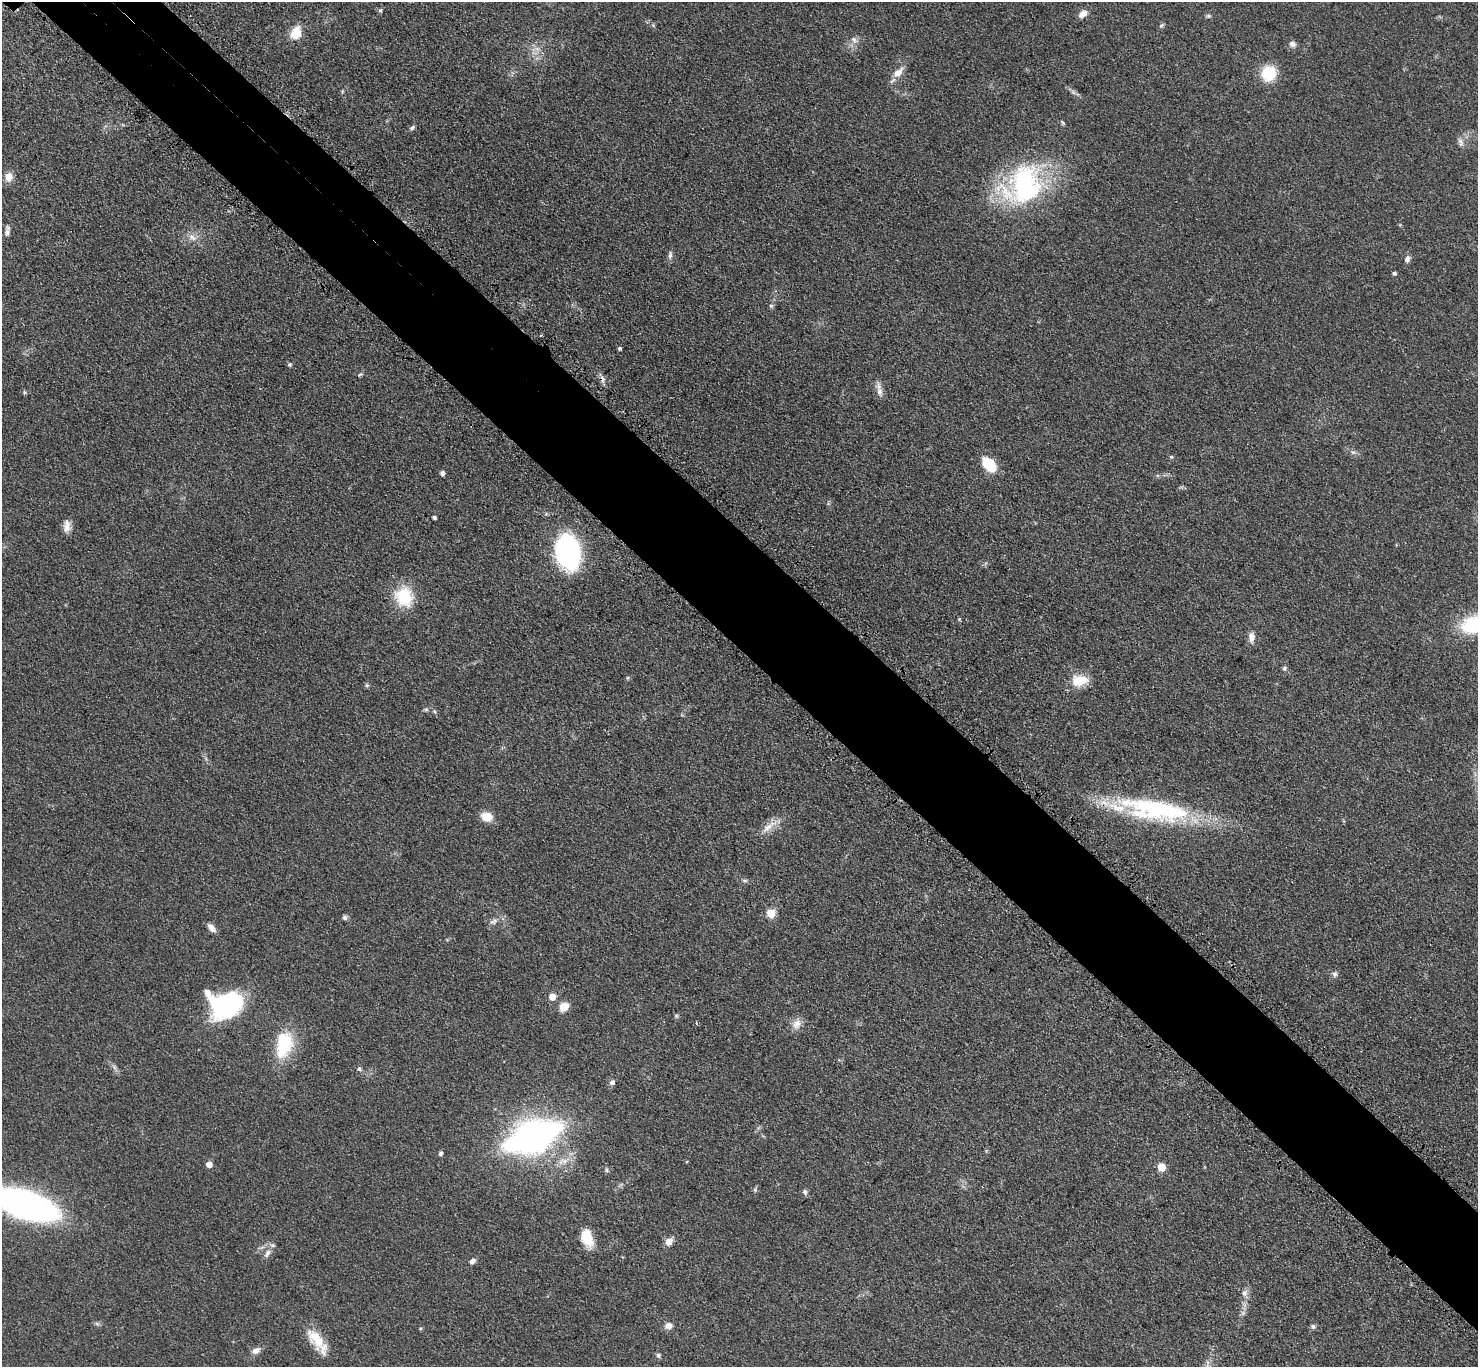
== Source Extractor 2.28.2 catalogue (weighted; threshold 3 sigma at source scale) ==
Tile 6 of 4 x 4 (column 2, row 2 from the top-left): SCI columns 1587-3062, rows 2992-4356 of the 6123 x 6123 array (HDU 1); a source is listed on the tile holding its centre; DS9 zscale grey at full resolution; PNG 1480 x 1369 px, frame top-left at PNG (2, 2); no overlay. Shown black and unused: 8% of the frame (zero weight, under 3 of 4 exposures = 8% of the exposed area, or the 3 px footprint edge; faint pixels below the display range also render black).
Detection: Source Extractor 2.28.2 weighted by HDU 2 'WHT'; one run over the whole footprint, this tile lists its part. Background 0.122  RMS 0.0078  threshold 0.0352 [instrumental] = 3 sigma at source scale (4.5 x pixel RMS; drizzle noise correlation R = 1.50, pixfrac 1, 0.05/0.05 arcsec/px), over >= 5 px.
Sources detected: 87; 2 cosmic-ray / hot-pixel residue — not listed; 1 inside a brighter listed object's ellipse — not listed separately; the other 84 listed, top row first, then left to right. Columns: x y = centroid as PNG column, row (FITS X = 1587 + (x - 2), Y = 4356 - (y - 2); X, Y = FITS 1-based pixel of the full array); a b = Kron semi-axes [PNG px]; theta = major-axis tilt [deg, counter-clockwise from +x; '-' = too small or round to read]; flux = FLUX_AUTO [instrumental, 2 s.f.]
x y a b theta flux
380 10 6 5 - 1.2
1083 14 12 7 34 4.7
1208 16 7 5 -20 1.3
653 25 5 4 - 0.97
1161 25 7 5 41 1.4
296 33 13 10 67 15
854 39 9 6 -50 2.8
1292 44 10 8 -24 3.1
537 49 7 5 -44 2.7
898 72 15 8 43 7.4
1269 73 13 12 - 30
342 91 6 3 -73 0.82
1073 92 10 5 -36 2.3
1063 123 7 4 -71 1
412 128 8 5 38 1.6
1461 142 12 7 -76 3.4
8 177 9 8 - 7.4
1024 185 52 44 46 120
7 233 11 7 83 2.9
192 237 13 7 -35 5
670 255 12 5 83 2.4
1407 259 8 6 76 2.9
1394 273 4 4 - 1.8
771 305 6 4 -1 1.2
620 348 4 3 - 1.5
289 364 5 5 - 1.4
360 374 7 5 21 1.2
24 392 6 4 -72 1
880 392 21 7 -81 4.8
1353 452 6 6 - 1.8
1171 457 5 4 - 1.2
989 464 16 10 -47 24
442 473 5 5 - 2.4
434 517 4 3 - 1.9
67 526 16 8 87 5.5
568 552 29 19 -80 170
404 597 25 23 -57 28
959 619 5 4 - 0.94
1474 625 24 15 14 60
1251 637 13 8 88 4.9
1284 668 6 6 - 1.5
627 678 6 3 71 0.9
1079 680 19 13 10 16
367 685 6 5 - 1.2
426 709 6 5 - 1.3
1155 809 84 24 -10 120
486 817 13 10 -12 10
767 827 28 8 36 9
745 881 8 4 -1 1.5
771 913 5 5 - 31
345 917 6 6 - 1.9
494 921 12 7 34 3.7
211 928 11 6 -49 4.6
1335 974 8 7 - 2.1
207 993 12 7 -58 4.8
552 997 5 5 - 10
227 1005 27 19 18 130
564 1007 11 9 35 8.2
676 1016 6 5 - 1.1
696 1023 4 3 - 0.65
797 1024 14 11 59 6.3
283 1043 32 18 83 40
114 1067 8 5 -46 2.2
359 1069 6 5 - 1.9
612 1082 8 6 41 2.4
533 1137 42 21 22 330
440 1153 5 5 - 1.8
209 1164 5 5 - 6.7
1161 1167 5 5 - 20
606 1170 6 5 - 1.3
755 1190 6 5 - 1.4
805 1192 7 6 - 2
25 1205 40 17 -19 430
587 1238 19 12 -72 16
669 1242 10 8 52 5.3
267 1253 13 7 60 4.4
472 1261 6 5 - 3.1
1244 1293 10 8 72 3.8
97 1324 7 4 -19 1.4
668 1326 10 8 6 4.1
1313 1326 7 6 - 1.7
316 1339 30 14 -54 20
256 1351 10 7 27 4.5
658 1355 7 6 - 1.6
Isophote crosses this tile's border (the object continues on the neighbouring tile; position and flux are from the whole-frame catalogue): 2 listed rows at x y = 1474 625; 25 1205